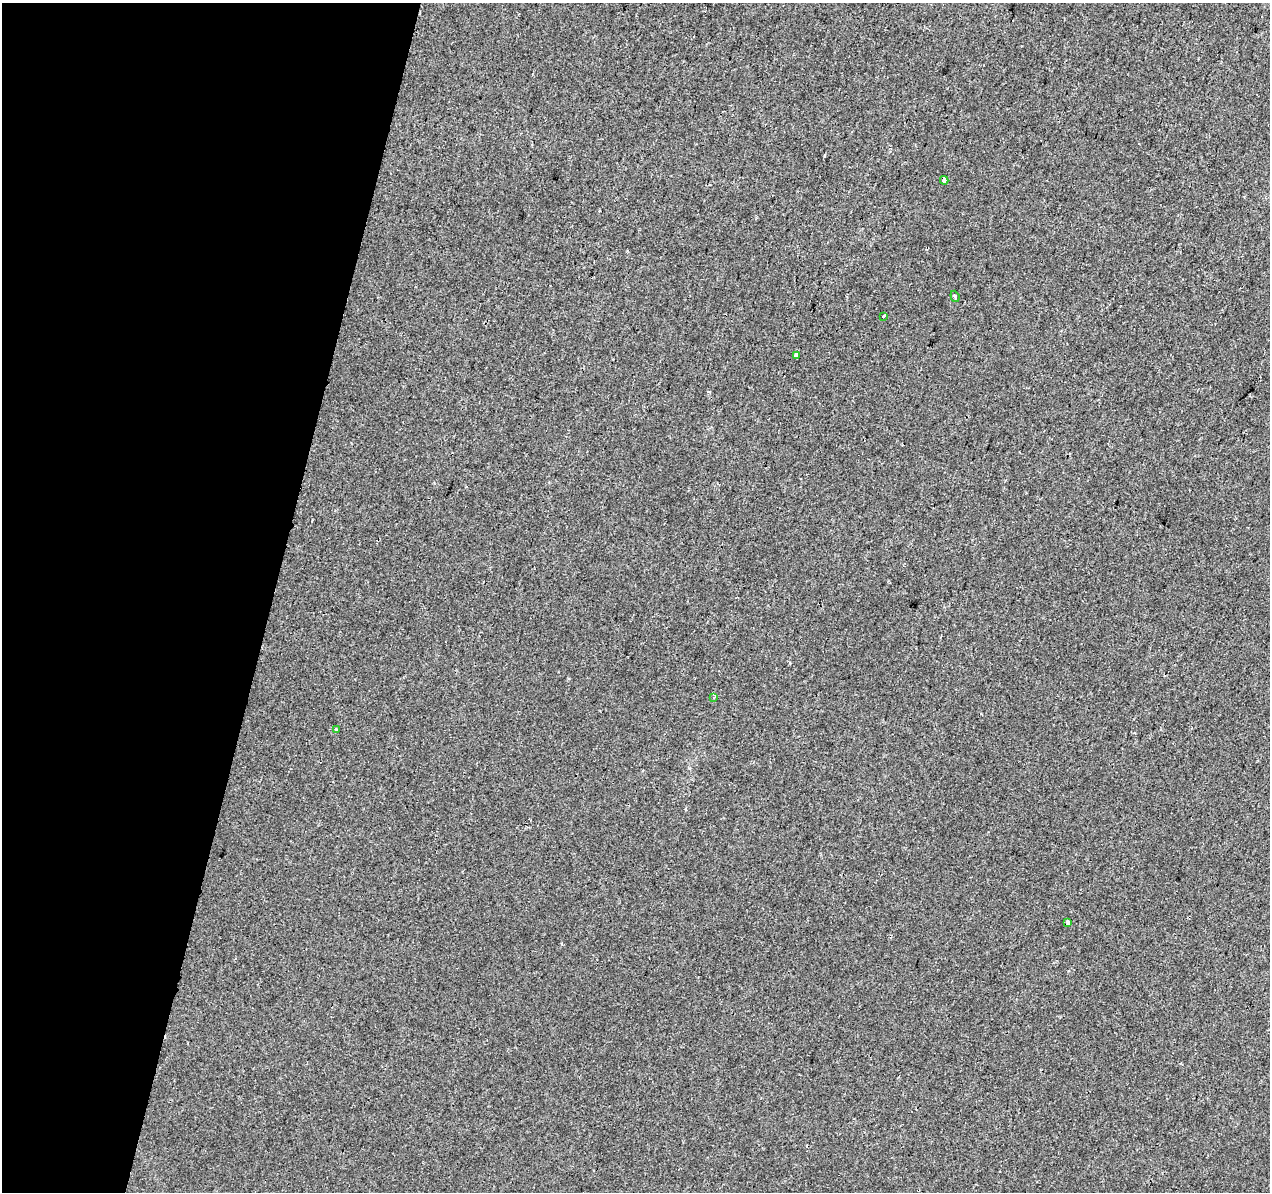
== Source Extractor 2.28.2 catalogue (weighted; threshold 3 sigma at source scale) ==
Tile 9 of 4 x 4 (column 1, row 3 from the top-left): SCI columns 9-1276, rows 1474-2663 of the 5078 x 5267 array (HDU 1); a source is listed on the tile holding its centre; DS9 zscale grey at full resolution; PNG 1272 x 1194 px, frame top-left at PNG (2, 3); each listed source drawn as its Kron ellipse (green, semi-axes under 4 px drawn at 4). Shown black and unused: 21% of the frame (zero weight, under 2 of 3 exposures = <1% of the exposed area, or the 3 px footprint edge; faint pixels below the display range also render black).
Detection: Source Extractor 2.28.2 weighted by HDU 2 'WHT'; one run over the whole footprint, this tile lists its part. Background 0.00233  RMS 0.003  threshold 0.0136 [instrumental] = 3 sigma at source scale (4.5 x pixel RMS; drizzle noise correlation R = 1.50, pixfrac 1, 0.0396/0.0396 arcsec/px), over >= 5 px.
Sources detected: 8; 1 cosmic-ray / hot-pixel residue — neither listed nor drawn; the other 7 listed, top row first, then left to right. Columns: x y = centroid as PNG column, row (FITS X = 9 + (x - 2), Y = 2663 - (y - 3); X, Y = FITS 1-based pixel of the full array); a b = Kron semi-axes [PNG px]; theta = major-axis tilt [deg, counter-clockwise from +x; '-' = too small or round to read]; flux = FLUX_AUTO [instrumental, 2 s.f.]
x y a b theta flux
944 180 4 4 - 1.6
955 296 6 4 -70 0.49
884 317 3 3 - 0.73
796 355 4 3 - 11
714 697 4 3 - 0.63
336 729 3 3 - 0.82
1068 923 3 3 - 4